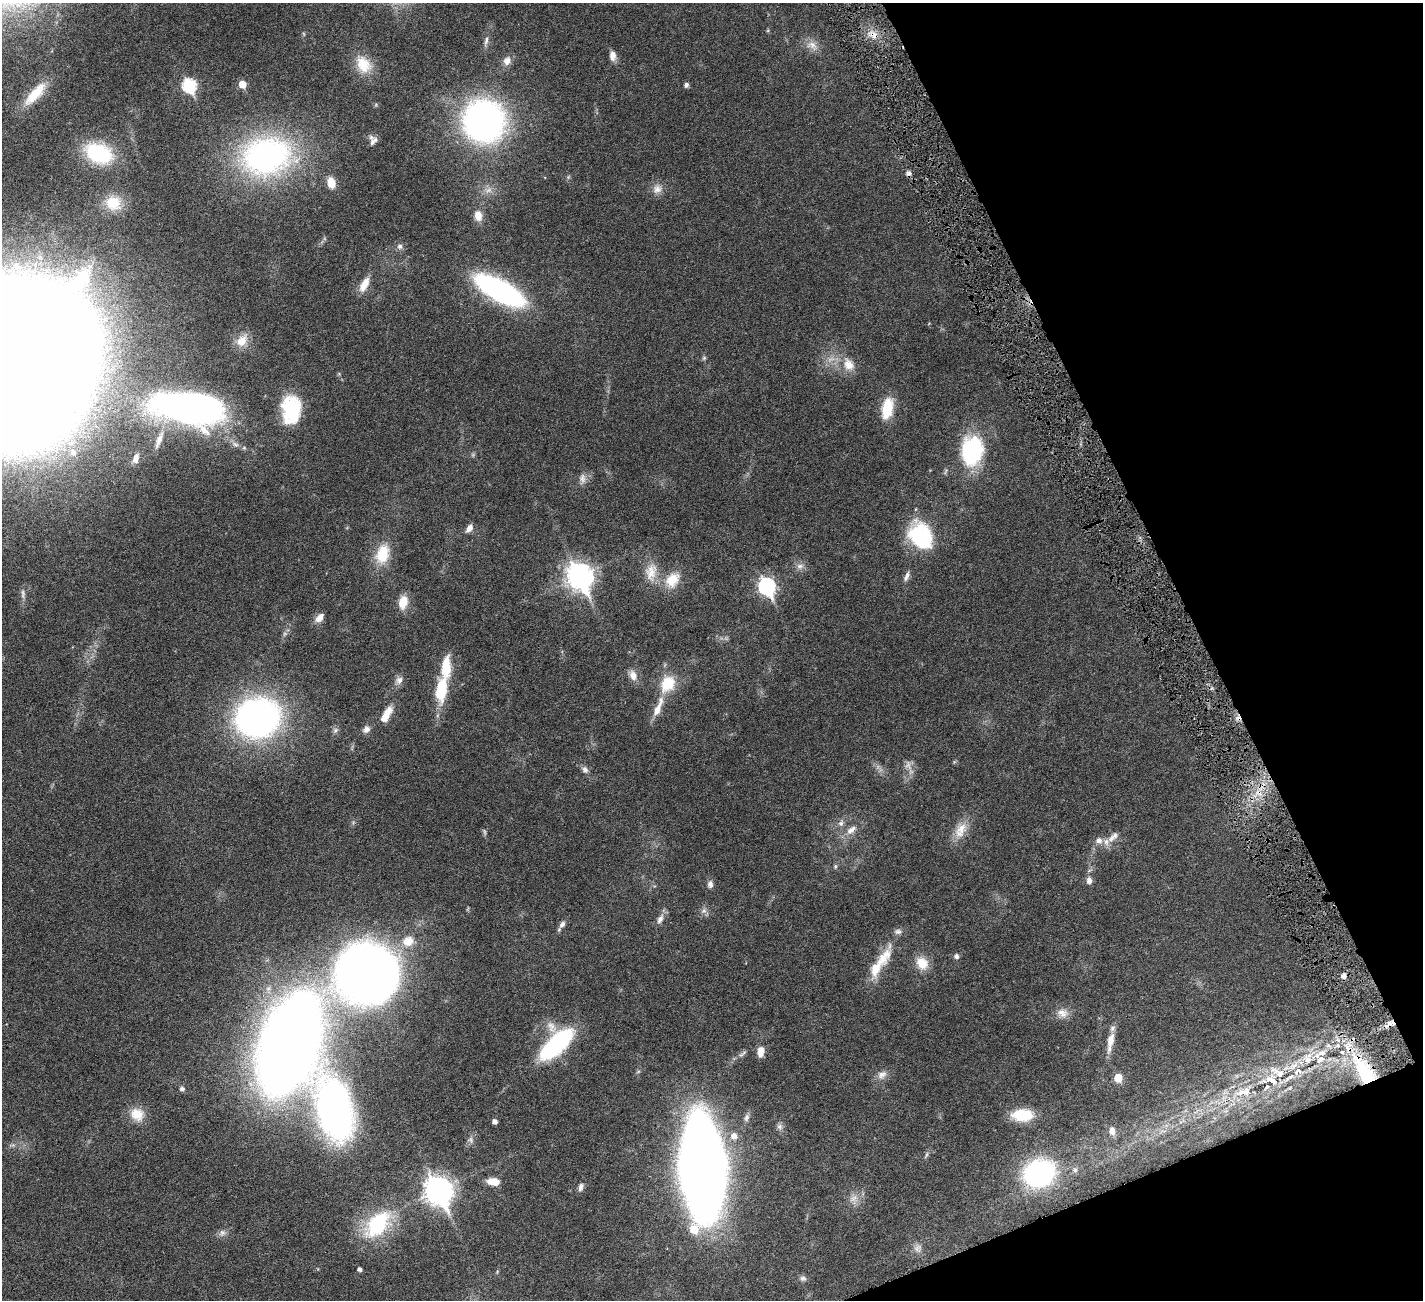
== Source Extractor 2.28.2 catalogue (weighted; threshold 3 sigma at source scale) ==
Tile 12 of 4 x 4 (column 4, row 3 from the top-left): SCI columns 4266-5686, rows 1596-2893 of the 5741 x 5680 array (HDU 1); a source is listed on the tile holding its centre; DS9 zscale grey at full resolution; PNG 1425 x 1302 px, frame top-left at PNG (2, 3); no overlay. Shown black and unused: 20% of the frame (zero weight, under 4 of 8 exposures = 2% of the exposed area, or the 3 px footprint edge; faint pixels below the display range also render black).
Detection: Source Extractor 2.28.2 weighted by HDU 2 'WHT'; one run over the whole footprint, this tile lists its part. Background 0.0348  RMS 0.0021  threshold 0.00866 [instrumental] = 3 sigma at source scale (4.09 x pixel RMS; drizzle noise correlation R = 1.36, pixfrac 0.8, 0.05/0.05 arcsec/px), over >= 5 px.
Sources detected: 136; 3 too faint to see at this stretch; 1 inside a brighter object's white glare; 4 cosmic-ray / hot-pixel residue — not listed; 14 inside a brighter listed object's ellipse — not listed separately; the other 114 listed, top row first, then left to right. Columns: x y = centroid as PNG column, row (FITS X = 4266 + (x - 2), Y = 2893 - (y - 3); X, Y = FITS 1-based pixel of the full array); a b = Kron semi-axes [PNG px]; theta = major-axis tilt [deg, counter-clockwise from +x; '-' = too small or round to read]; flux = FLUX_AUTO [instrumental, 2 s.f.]
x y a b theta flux
874 35 13 9 -25 1.8
486 41 14 5 76 0.73
812 45 17 11 -29 1.9
613 56 12 7 -88 1.3
507 61 11 10 - 1.4
363 64 25 18 -56 4.6
242 84 6 5 - 3.1
189 85 7 7 - 23
686 85 6 5 - 0.56
35 94 35 11 47 5.3
484 121 32 30 -62 80
374 141 13 7 44 0.92
99 153 31 21 -23 14
266 156 62 45 10 50
568 177 6 4 71 0.28
331 183 11 7 -77 2.8
657 189 13 12 - 1.6
113 203 22 20 -18 5.5
478 216 12 9 -83 2
400 246 8 7 - 0.68
364 284 18 8 62 2.6
500 290 43 15 -29 51
242 341 19 13 46 2.7
704 358 6 5 - 0.31
17 363 116 90 34 1100
849 364 19 14 -56 3.1
190 407 62 25 -7 110
887 408 19 10 80 7.4
291 410 30 20 -90 13
159 440 28 8 69 2.2
235 444 11 7 -34 0.87
972 450 33 23 82 17
74 452 6 6 - 0.63
136 458 11 6 75 1.3
582 478 14 8 -87 1.2
469 528 10 6 52 1.1
921 536 33 21 -61 15
382 554 24 15 74 6.1
800 566 10 8 16 1
651 572 27 16 82 3.9
580 576 11 9 -63 190
907 576 14 6 67 0.84
672 580 24 17 52 4.4
767 586 9 7 -65 52
23 594 14 5 -88 0.83
403 602 14 9 78 3.3
319 618 12 7 48 1.5
633 675 14 9 -70 1.7
399 680 11 9 60 1.1
668 684 23 18 62 5.7
441 689 24 10 83 8.9
658 708 30 8 68 2.6
386 715 20 7 60 3.3
257 718 35 30 15 85
366 729 10 8 41 1
335 730 8 7 - 0.57
908 765 15 8 -66 1.3
585 770 10 8 -60 0.76
841 823 10 7 63 0.83
851 830 16 8 40 1.8
961 830 25 14 62 3.3
484 832 10 4 -79 0.37
1106 842 13 9 63 1.4
835 866 7 5 89 0.35
1089 880 11 7 -86 0.98
710 884 9 6 84 0.88
704 911 9 6 40 0.75
660 919 15 8 63 1.2
562 924 10 6 50 0.88
408 941 17 14 19 3.7
884 956 37 15 56 5.3
956 956 6 5 - 0.69
922 963 18 14 -57 3.1
367 973 35 33 19 310
1062 1013 16 12 -7 1.8
1389 1024 16 6 30 1.4
1110 1040 18 8 77 2.5
1338 1040 8 5 -45 0.68
289 1044 60 30 71 520
556 1044 31 14 45 33
761 1051 11 7 82 2
742 1054 15 4 41 0.67
1307 1059 15 11 76 2.6
1320 1059 13 8 25 1.8
1294 1065 16 6 27 1.5
1298 1071 11 7 40 1.7
1364 1071 44 16 -61 16
882 1075 14 11 35 1.4
1118 1078 5 5 - 5
1272 1080 18 10 -36 2.8
182 1089 5 5 - 0.66
1244 1092 25 10 14 3.5
335 1110 68 34 -73 72
137 1114 18 16 -36 3.5
1022 1115 23 13 1 6.1
747 1117 11 6 72 0.77
495 1122 4 4 - 0.93
779 1126 9 7 -45 0.66
1112 1131 9 7 -83 1.3
734 1136 8 8 - 1.4
470 1140 10 6 -80 0.65
703 1168 65 27 -86 380
1075 1170 7 6 - 0.56
1039 1173 29 24 23 33
493 1181 14 8 -7 2.3
581 1187 11 6 76 0.74
439 1191 11 9 -63 220
854 1199 15 12 74 1.9
377 1224 40 23 48 14
694 1229 7 7 - 4.5
222 1233 9 9 - 0.81
918 1248 12 11 - 1.2
360 1269 4 4 - 0.64
803 1278 9 7 -14 0.65
Overlapping masked pixels (flux is a lower limit): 3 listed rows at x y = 874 35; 1389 1024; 1364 1071
Isophote crosses this tile's border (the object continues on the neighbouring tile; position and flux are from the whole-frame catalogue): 1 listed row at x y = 17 363